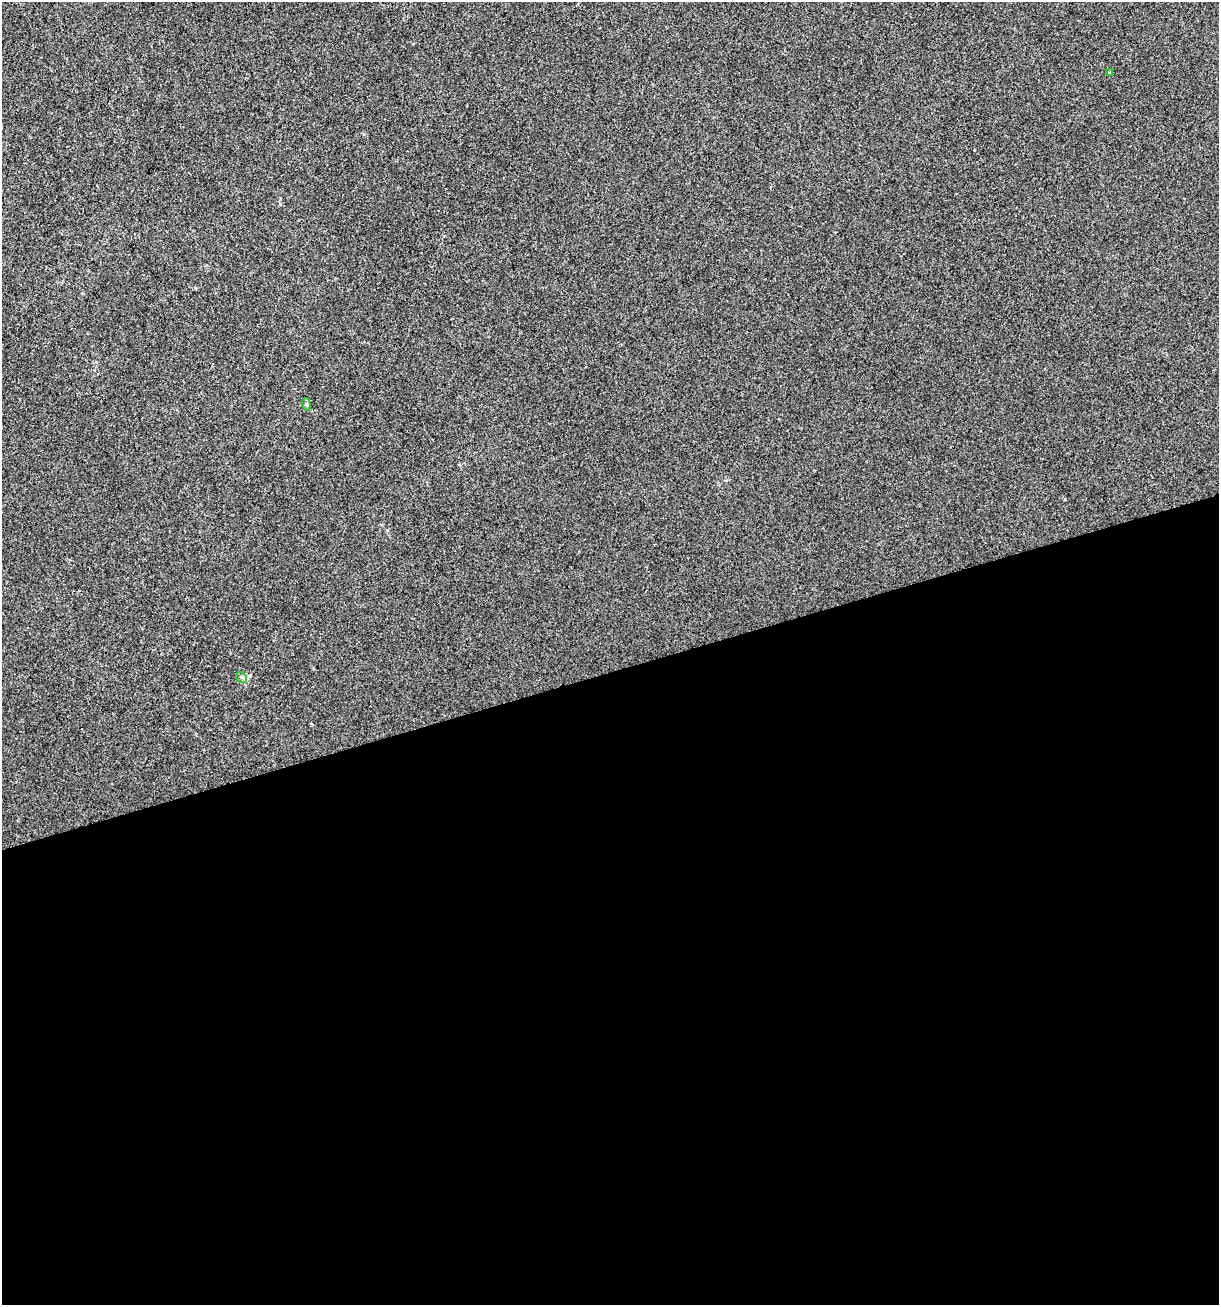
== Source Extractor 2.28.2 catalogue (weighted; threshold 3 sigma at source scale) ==
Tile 15 of 4 x 4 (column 3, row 4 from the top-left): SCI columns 2535-3751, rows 1-1303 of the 5017 x 5211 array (HDU 1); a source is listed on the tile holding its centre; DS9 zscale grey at full resolution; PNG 1221 x 1307 px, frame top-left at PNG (2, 2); each listed source drawn as its Kron ellipse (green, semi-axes under 4 px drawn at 4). Shown black and unused: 49% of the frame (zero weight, under 2 of 3 exposures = <1% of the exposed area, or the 3 px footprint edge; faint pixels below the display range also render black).
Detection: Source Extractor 2.28.2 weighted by HDU 2 'WHT'; one run over the whole footprint, this tile lists its part. Background -6.11e-04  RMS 0.0042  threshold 0.0187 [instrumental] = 3 sigma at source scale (4.5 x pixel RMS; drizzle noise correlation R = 1.50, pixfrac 1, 0.0396/0.0396 arcsec/px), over >= 5 px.
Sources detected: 4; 1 cosmic-ray / hot-pixel residue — neither listed nor drawn; the other 3 listed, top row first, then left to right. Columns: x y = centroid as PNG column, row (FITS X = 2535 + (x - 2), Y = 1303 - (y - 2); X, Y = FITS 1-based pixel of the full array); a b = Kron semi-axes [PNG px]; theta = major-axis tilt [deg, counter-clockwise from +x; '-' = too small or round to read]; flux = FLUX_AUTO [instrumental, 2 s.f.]
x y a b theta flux
1109 72 3 3 - 0.98
307 404 6 4 -72 0.6
241 677 6 4 -45 0.64